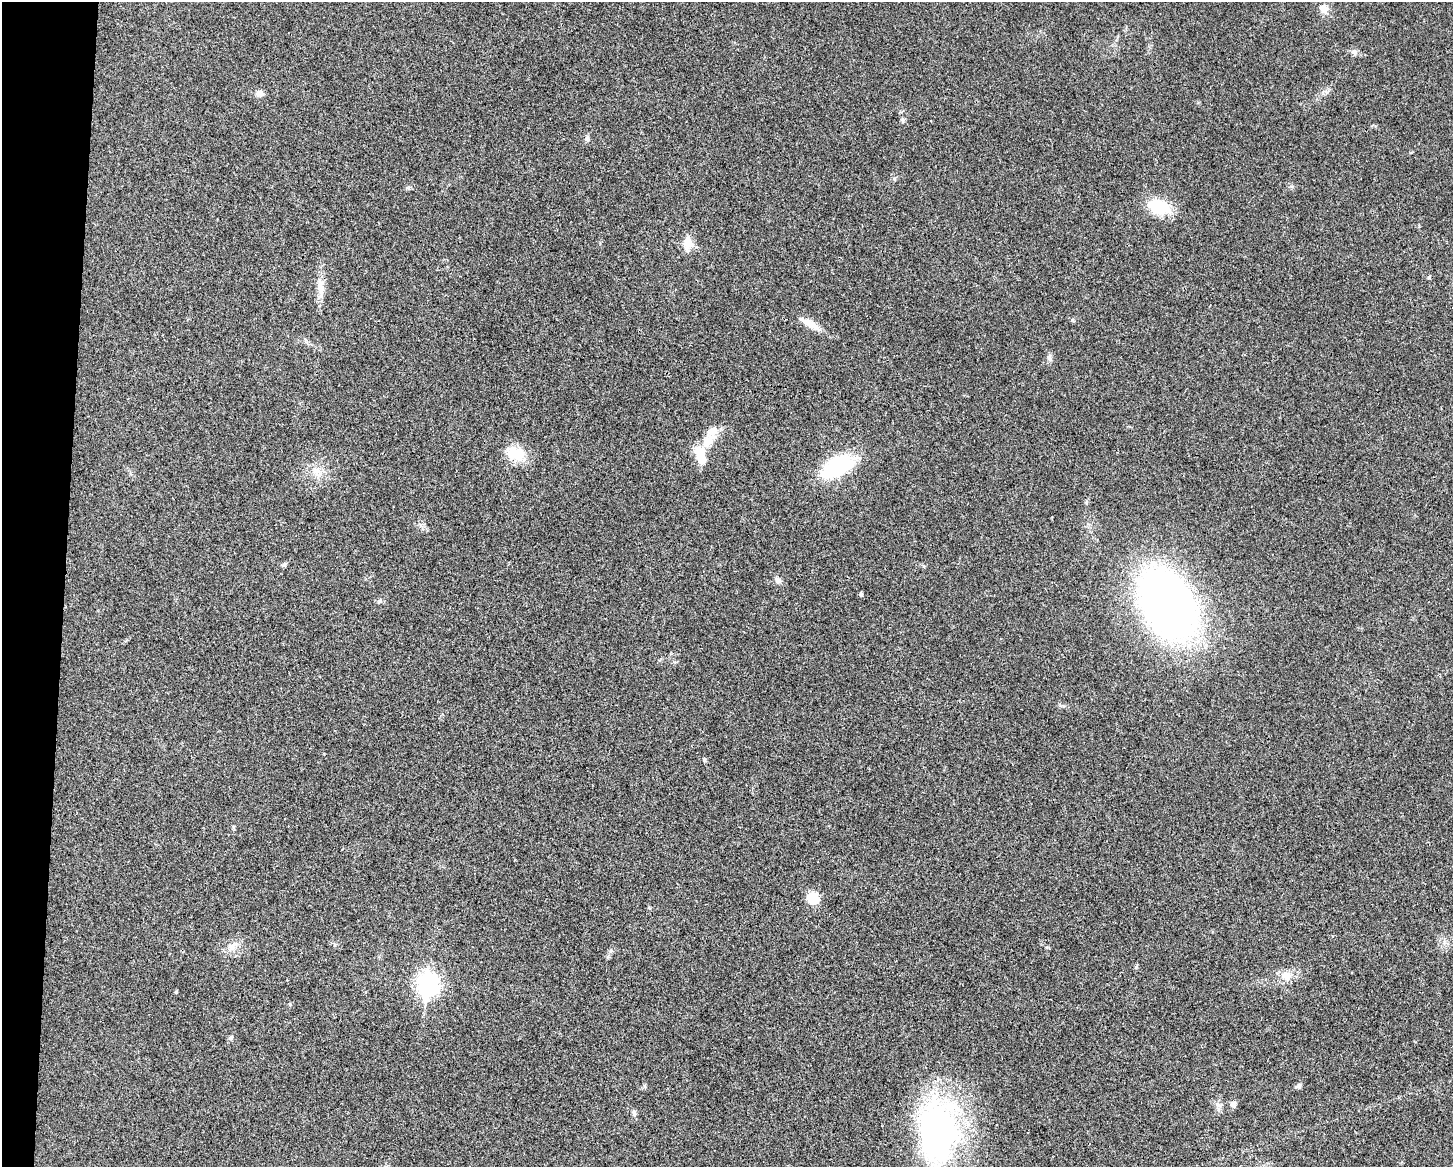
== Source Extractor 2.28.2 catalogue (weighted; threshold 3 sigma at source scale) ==
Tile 7 of 3 x 4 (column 1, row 3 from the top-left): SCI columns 229-1679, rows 1170-2334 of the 4695 x 4670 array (HDU 1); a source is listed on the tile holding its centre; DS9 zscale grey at full resolution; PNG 1455 x 1169 px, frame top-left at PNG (2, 2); no overlay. Shown black and unused: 4% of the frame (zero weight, under 3 of 4 exposures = <1% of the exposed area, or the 3 px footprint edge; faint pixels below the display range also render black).
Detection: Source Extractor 2.28.2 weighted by HDU 2 'WHT'; one run over the whole footprint, this tile lists its part. Background 0.0242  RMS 0.0047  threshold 0.021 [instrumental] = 3 sigma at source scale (4.5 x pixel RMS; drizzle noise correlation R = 1.50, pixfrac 1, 0.05/0.05 arcsec/px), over >= 5 px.
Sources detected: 38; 1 inside a brighter object's white glare — not listed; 2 inside a brighter listed object's ellipse — not listed separately; the other 35 listed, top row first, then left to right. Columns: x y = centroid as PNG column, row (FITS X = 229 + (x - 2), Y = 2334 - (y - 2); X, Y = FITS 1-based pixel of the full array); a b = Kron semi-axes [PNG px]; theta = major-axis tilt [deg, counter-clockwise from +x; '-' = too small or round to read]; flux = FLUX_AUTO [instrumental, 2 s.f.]
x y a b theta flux
1323 9 12 9 -43 3.9
1354 52 9 7 -15 1.8
260 94 10 8 -1 2.2
902 120 6 5 - 0.8
587 138 8 5 -90 1.2
894 179 5 5 - 0.75
1159 207 24 15 -17 20
688 241 20 13 -72 5.2
1429 277 6 3 72 0.47
320 285 20 9 79 5.3
810 324 27 8 -30 6
1050 358 10 6 -81 1.5
708 441 27 15 50 9.1
515 453 25 17 -18 11
838 466 37 20 27 37
317 471 17 10 -37 5.5
284 565 8 5 44 0.94
778 580 11 6 -66 1.5
861 594 5 4 - 0.86
379 601 6 5 - 0.85
1168 604 42 27 -59 510
704 760 6 4 -46 0.64
813 898 16 15 - 6.7
232 947 13 10 51 3.9
611 951 7 4 87 0.87
1286 976 18 13 -3 5.6
428 984 10 8 84 240
176 992 5 4 - 0.52
231 1037 7 6 - 1
644 1086 6 4 -89 0.72
1298 1086 9 6 26 1.2
1218 1105 7 7 - 1.6
1233 1105 8 7 - 1.7
634 1113 10 5 -78 1.4
938 1130 79 44 88 130
Isophote crosses this tile's border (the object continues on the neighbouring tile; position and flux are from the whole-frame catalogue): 1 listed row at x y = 938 1130
Unlisted compact peaks at least as high as the median listed source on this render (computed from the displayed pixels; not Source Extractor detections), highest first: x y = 1072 320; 290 1004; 1047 947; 408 188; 674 662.